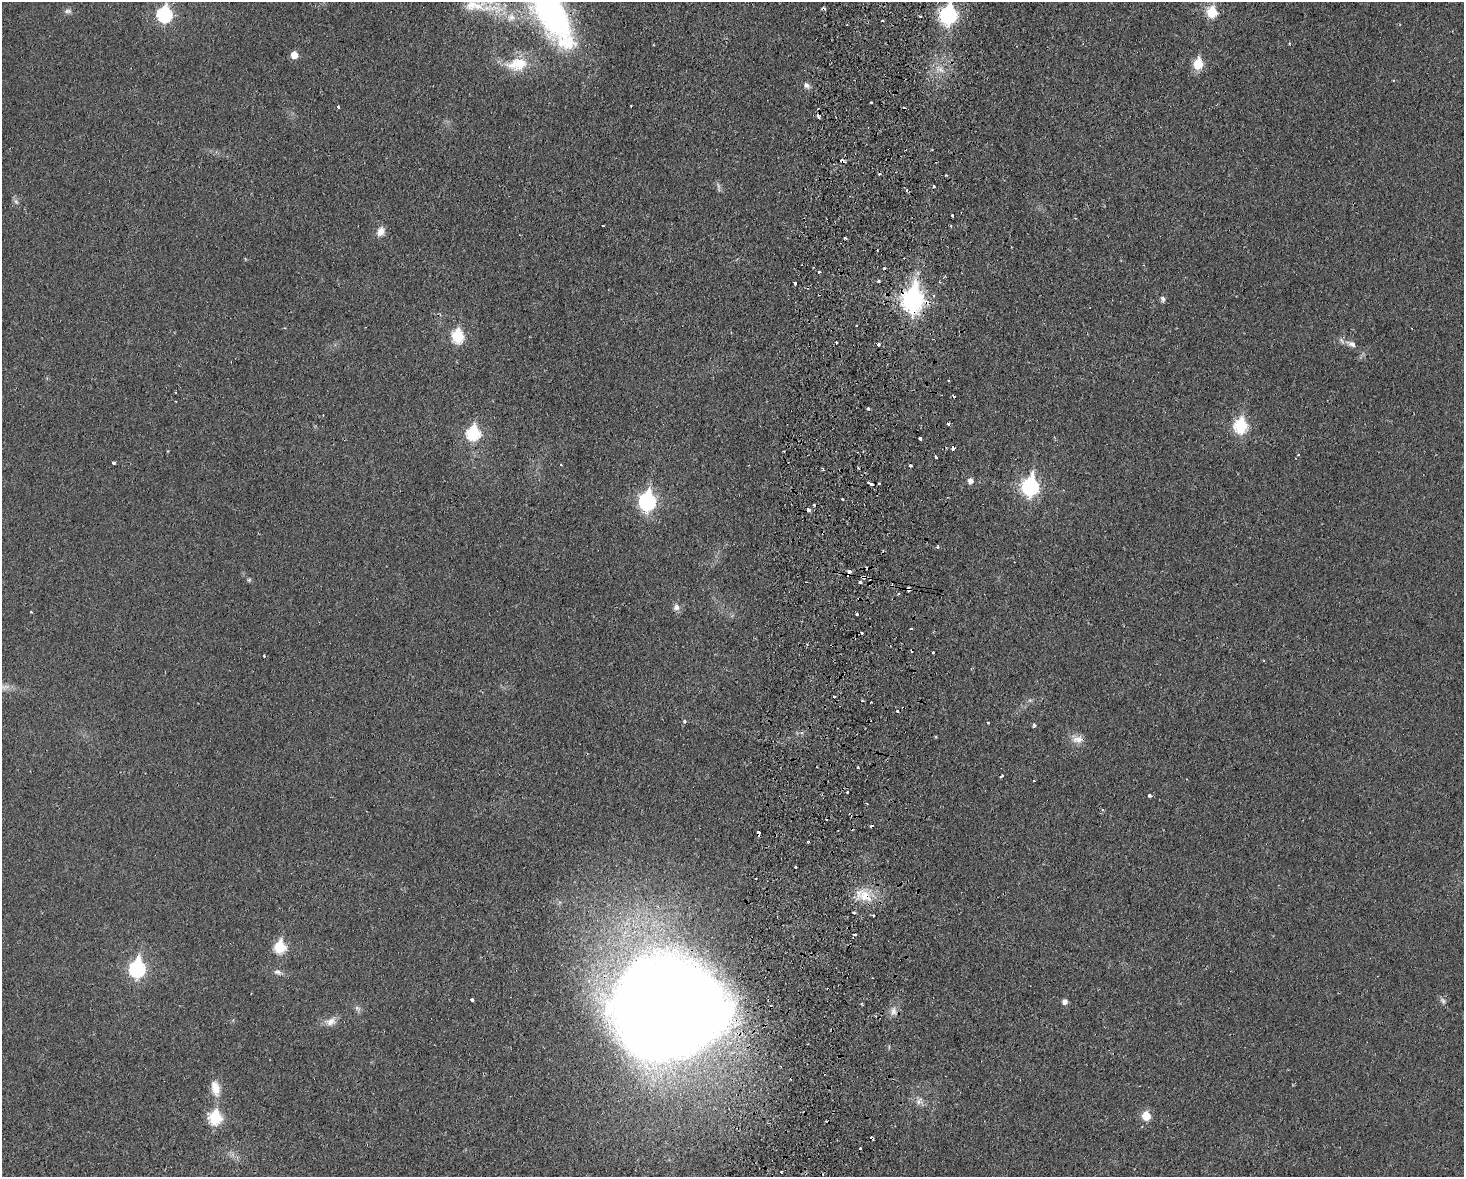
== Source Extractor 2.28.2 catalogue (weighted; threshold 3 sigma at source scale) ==
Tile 5 of 3 x 4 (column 2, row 2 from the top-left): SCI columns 1635-3096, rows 2365-3539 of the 4845 x 4726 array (HDU 1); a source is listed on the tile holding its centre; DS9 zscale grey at full resolution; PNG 1466 x 1179 px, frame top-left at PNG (2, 2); no overlay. Shown black and unused: <1% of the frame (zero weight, under 2 of 3 exposures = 3% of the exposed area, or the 3 px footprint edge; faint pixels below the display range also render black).
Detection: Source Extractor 2.28.2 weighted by HDU 2 'WHT'; one run over the whole footprint, this tile lists its part. Background 0.0351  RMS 0.0056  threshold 0.025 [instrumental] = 3 sigma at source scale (4.5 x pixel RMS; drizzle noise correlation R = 1.50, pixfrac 1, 0.05/0.05 arcsec/px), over >= 5 px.
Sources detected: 121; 2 too faint to see at this stretch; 23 cosmic-ray / hot-pixel residue — not listed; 1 inside a brighter listed object's ellipse — not listed separately; the other 95 listed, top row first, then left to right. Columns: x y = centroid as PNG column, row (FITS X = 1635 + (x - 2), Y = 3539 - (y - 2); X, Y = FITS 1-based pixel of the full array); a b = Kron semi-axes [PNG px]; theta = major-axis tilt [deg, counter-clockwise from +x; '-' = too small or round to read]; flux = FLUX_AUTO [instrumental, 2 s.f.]
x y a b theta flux
477 6 85 13 -8 25
68 11 10 6 -4 1.7
1212 12 7 6 - 28
551 13 79 30 -60 160
164 15 8 7 - 87
948 15 9 7 76 150
294 55 5 5 - 8
517 64 32 19 7 17
1198 64 6 6 - 30
940 69 9 6 -8 2.6
807 85 9 7 -34 2
871 102 3 2 - 0.53
631 106 2 2 - 0.54
338 107 3 3 - 1.4
819 117 4 3 - 2.7
842 161 7 3 -28 1.9
946 175 3 2 - 0.94
907 190 3 3 - 0.92
16 202 9 6 -62 1.6
952 215 3 2 - 1.1
603 225 2 2 - 0.83
381 231 11 8 62 4.7
845 238 3 3 - 0.86
819 272 3 3 - 1.4
878 281 3 3 - 0.83
795 283 3 3 - 1.9
933 296 4 3 - 0.78
1163 299 6 5 - 1.9
913 300 11 8 84 320
284 328 3 3 - 0.48
457 336 7 6 - 46
836 342 3 2 - 0.71
878 344 3 3 - 8.7
1351 344 15 7 -25 3.6
948 424 3 3 - 0.99
1241 426 8 7 - 61
473 433 7 7 - 69
920 438 3 3 - 4.4
953 448 4 3 - 3.2
1298 455 3 2 - 0.49
936 457 3 2 - 1.1
114 463 3 3 - 1.6
911 466 3 2 - 0.71
970 481 6 5 - 3
879 483 3 3 - 0.69
870 484 5 3 - 4.7
1030 486 9 7 84 130
647 501 9 7 83 140
808 510 4 3 - 2.4
937 547 4 3 - 0.88
849 572 6 4 64 2.1
864 577 4 3 - 2.5
249 580 5 5 - 0.84
860 582 3 3 - 0.93
909 589 4 3 - 7.4
676 607 9 8 - 2.5
31 612 3 3 - 0.69
857 614 3 3 - 1.9
933 652 3 3 - 1.7
264 656 3 2 - 0.59
834 696 3 2 - 0.65
1030 700 7 4 17 0.93
862 701 3 2 - 0.74
684 721 4 4 - 1
988 723 3 3 - 1.1
1034 725 3 3 - 2
1078 739 16 9 9 4.6
1002 776 4 3 - 0.67
1034 781 3 2 - 0.54
847 792 3 3 - 1
1150 796 4 3 - 1.4
758 832 4 3 - 4.6
808 841 3 2 - 0.63
796 867 3 2 - 1.1
865 895 18 15 -73 11
854 912 3 3 - 1
873 915 3 3 - 0.87
854 935 5 3 - 1.4
279 947 7 6 - 40
137 968 9 7 83 110
277 972 10 6 -22 2.1
472 1000 4 3 - 1.4
1443 1001 10 6 -60 1.7
1065 1002 5 5 - 2.9
358 1008 11 5 -41 1.6
668 1008 90 76 11 1500
894 1011 11 8 85 3.3
331 1021 15 10 23 4.6
215 1088 22 11 -78 8
919 1101 11 8 53 2.8
1146 1116 6 6 - 14
215 1118 7 6 - 53
872 1138 4 3 - 1.2
860 1149 3 3 - 2.5
781 1172 3 2 - 0.69
Overlapping masked pixels (flux is a lower limit): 12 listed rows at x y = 551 13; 842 161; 913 300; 953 448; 808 510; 849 572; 864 577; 909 589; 758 832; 865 895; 668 1008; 872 1138
Isophote crosses this tile's border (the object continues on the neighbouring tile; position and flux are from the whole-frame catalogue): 2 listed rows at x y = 551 13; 948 15